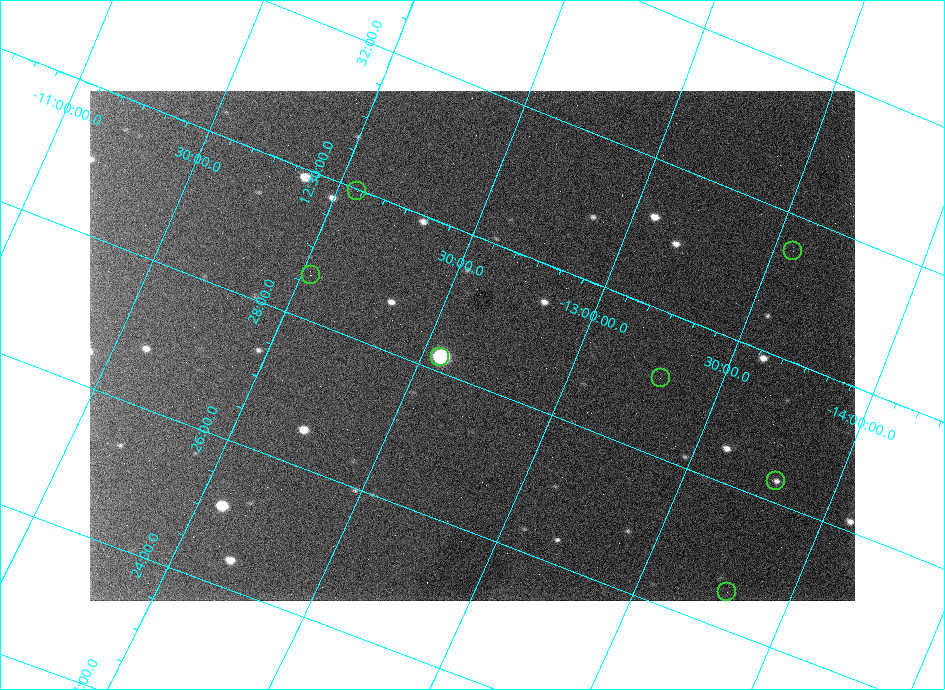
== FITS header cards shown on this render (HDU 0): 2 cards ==
NAXIS1  =                  765 /
NAXIS2  =                  510 /

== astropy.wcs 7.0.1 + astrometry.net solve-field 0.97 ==
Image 765 x 510 px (HDU 0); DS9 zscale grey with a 90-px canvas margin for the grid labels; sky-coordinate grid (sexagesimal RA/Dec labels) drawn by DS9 from the SOLVED WCS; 7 Tycho-2 reference stars matched to detected sources circled (green)
Header WCS: none
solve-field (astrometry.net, Tycho-2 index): SOLVED blind (the file carries no WCS)
Solved WCS: RA---TAN-SIP/DEC--TAN-SIP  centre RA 12:28:31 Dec -12:39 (187.13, -12.65 deg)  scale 12.5 x 12.7 arcsec/px (non-square pixels)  FOV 158.8' x 108.3'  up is +67 deg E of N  parity flipped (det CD > 0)
(file carries no celestial WCS; the grid is the blind solution)
Tycho-2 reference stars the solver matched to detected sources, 7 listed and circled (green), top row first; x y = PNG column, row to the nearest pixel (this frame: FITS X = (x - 90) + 1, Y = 510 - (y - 91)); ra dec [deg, ICRS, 3 dp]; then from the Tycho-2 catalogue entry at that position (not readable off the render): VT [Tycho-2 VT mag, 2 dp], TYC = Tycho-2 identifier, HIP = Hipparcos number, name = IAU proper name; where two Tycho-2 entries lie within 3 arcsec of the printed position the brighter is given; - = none
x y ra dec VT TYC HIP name
357 191 187.493 -12.065 9.24 5530-1303-1 60981 -
793 251 187.875 -13.564 8.90 5533-872-1 61113 -
311 275 187.156 -12.032 9.62 5530-568-1 60878 -
440 357 187.050 -12.562 10.07 5533-186-1 - -
661 378 187.272 -13.301 8.55 5533-240-1 60917 -
776 481 187.074 -13.801 9.89 5533-1126-1 - -
727 592 186.633 -13.795 8.37 5533-1585-1 60711 -